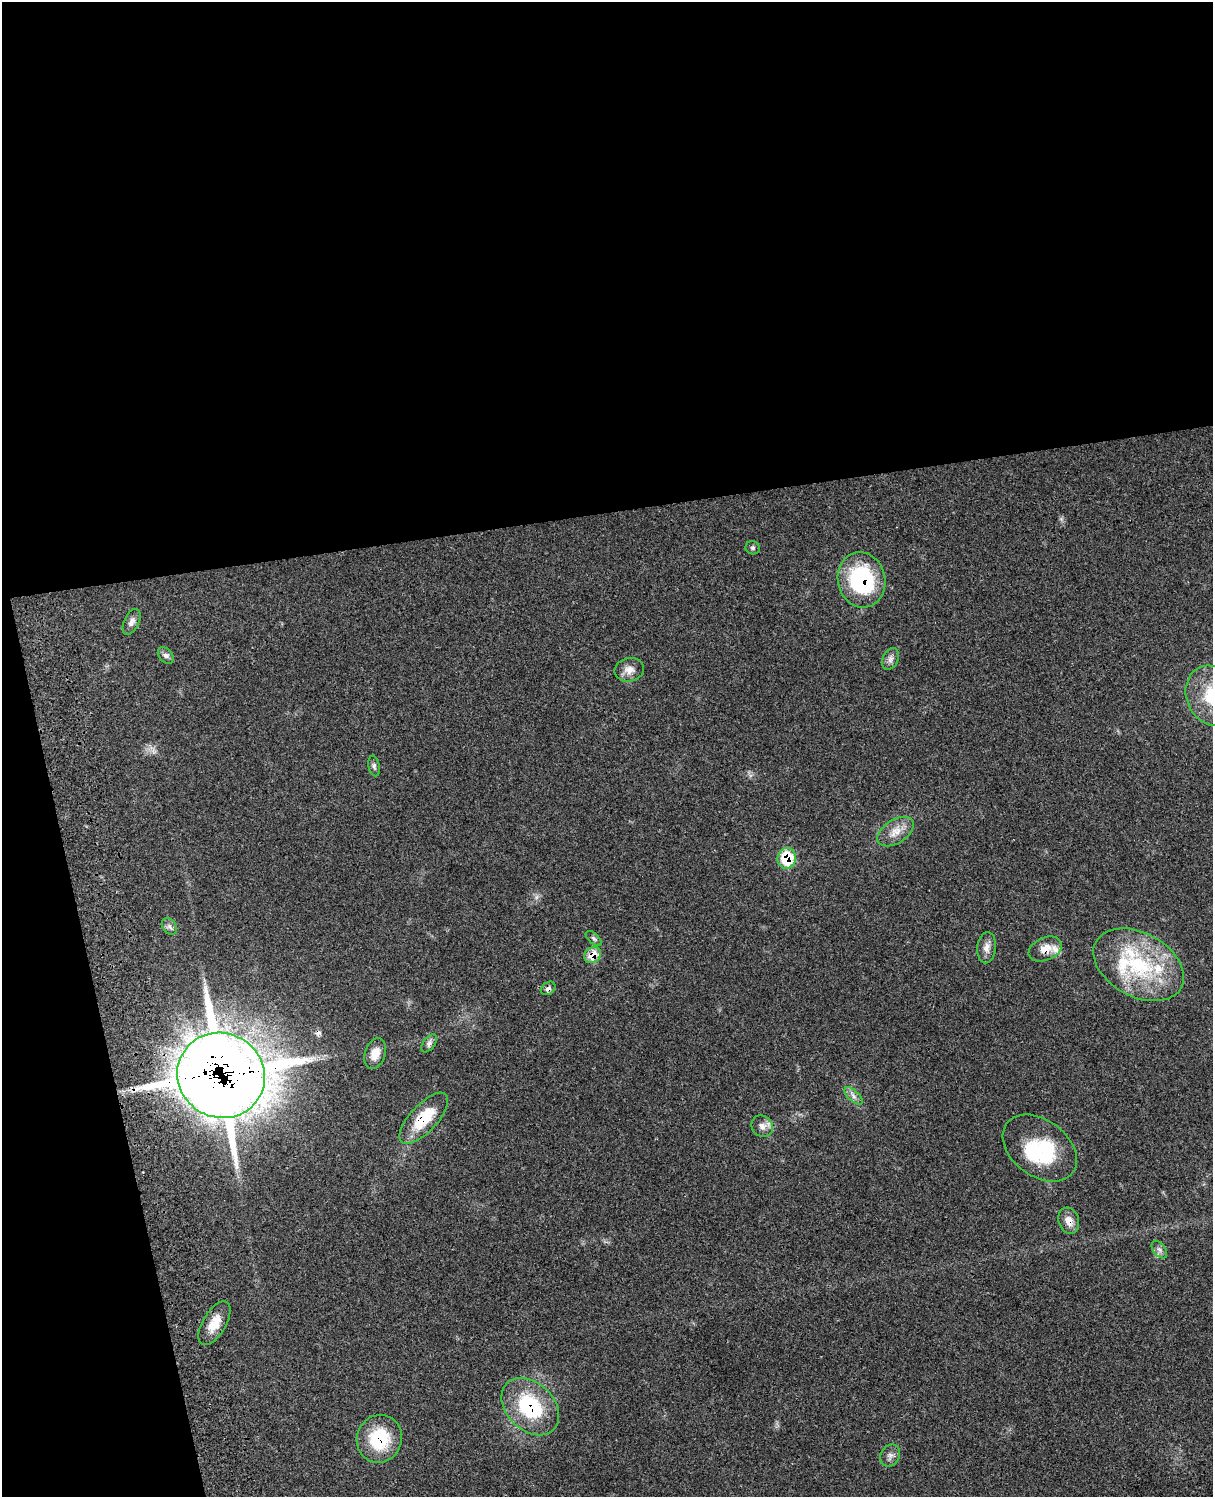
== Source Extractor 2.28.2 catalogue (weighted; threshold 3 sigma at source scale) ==
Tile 1 of 4 x 3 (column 1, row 1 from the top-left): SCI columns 123-1333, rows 3272-4766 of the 5091 x 4932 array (HDU 1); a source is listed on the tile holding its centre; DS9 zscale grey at full resolution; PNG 1215 x 1499 px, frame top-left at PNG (2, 2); each listed source drawn as its Kron ellipse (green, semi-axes under 4 px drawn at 4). Shown black and unused: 39% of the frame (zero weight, under 3 of 4 exposures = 6% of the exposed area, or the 3 px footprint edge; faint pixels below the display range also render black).
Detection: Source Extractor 2.28.2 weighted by HDU 2 'WHT'; one run over the whole footprint, this tile lists its part. Background 0.0766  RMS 0.0058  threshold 0.0259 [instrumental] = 3 sigma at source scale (4.5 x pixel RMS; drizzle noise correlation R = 1.50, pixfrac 1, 0.05/0.05 arcsec/px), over >= 5 px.
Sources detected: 35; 1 inside a brighter object's white glare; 1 cosmic-ray / hot-pixel residue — neither listed nor drawn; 3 inside a brighter listed object's ellipse — not listed separately; the other 30 listed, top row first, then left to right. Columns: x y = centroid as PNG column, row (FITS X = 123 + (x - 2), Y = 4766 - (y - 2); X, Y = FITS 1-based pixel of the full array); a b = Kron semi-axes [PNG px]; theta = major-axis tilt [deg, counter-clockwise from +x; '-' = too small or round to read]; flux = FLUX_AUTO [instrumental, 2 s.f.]
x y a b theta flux
753 548 7 6 - 1.2
862 580 28 23 -78 56
132 622 14 7 64 2.9
166 655 9 6 -50 1.8
890 659 11 7 65 2.4
629 670 15 11 12 5.1
1212 696 31 25 -65 28
374 766 10 5 -80 1.4
896 832 20 12 33 7.5
787 858 10 9 - 20
169 927 9 6 -55 1.9
594 938 9 5 -42 1.3
987 948 15 9 84 4.1
1045 949 17 11 24 7
592 955 9 7 42 10
1139 965 48 32 -29 55
548 988 8 6 36 2.1
429 1043 10 5 51 1.8
375 1054 16 10 71 6.2
221 1075 44 42 -29 2500
853 1096 11 5 -43 2.6
424 1118 32 13 47 23
762 1126 11 10 - 3.6
1040 1148 41 28 -37 39
1069 1221 13 10 -73 5.1
1159 1250 10 6 -52 2
214 1323 24 11 60 9.4
530 1407 33 23 -44 43
379 1439 24 22 69 29
890 1456 11 9 60 3
Overlapping masked pixels (flux is a lower limit): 10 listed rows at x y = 862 580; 787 858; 1045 949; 592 955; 548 988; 221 1075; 424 1118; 1069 1221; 530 1407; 379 1439
Isophote crosses this tile's border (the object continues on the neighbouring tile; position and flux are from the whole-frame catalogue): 1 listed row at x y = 1212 696